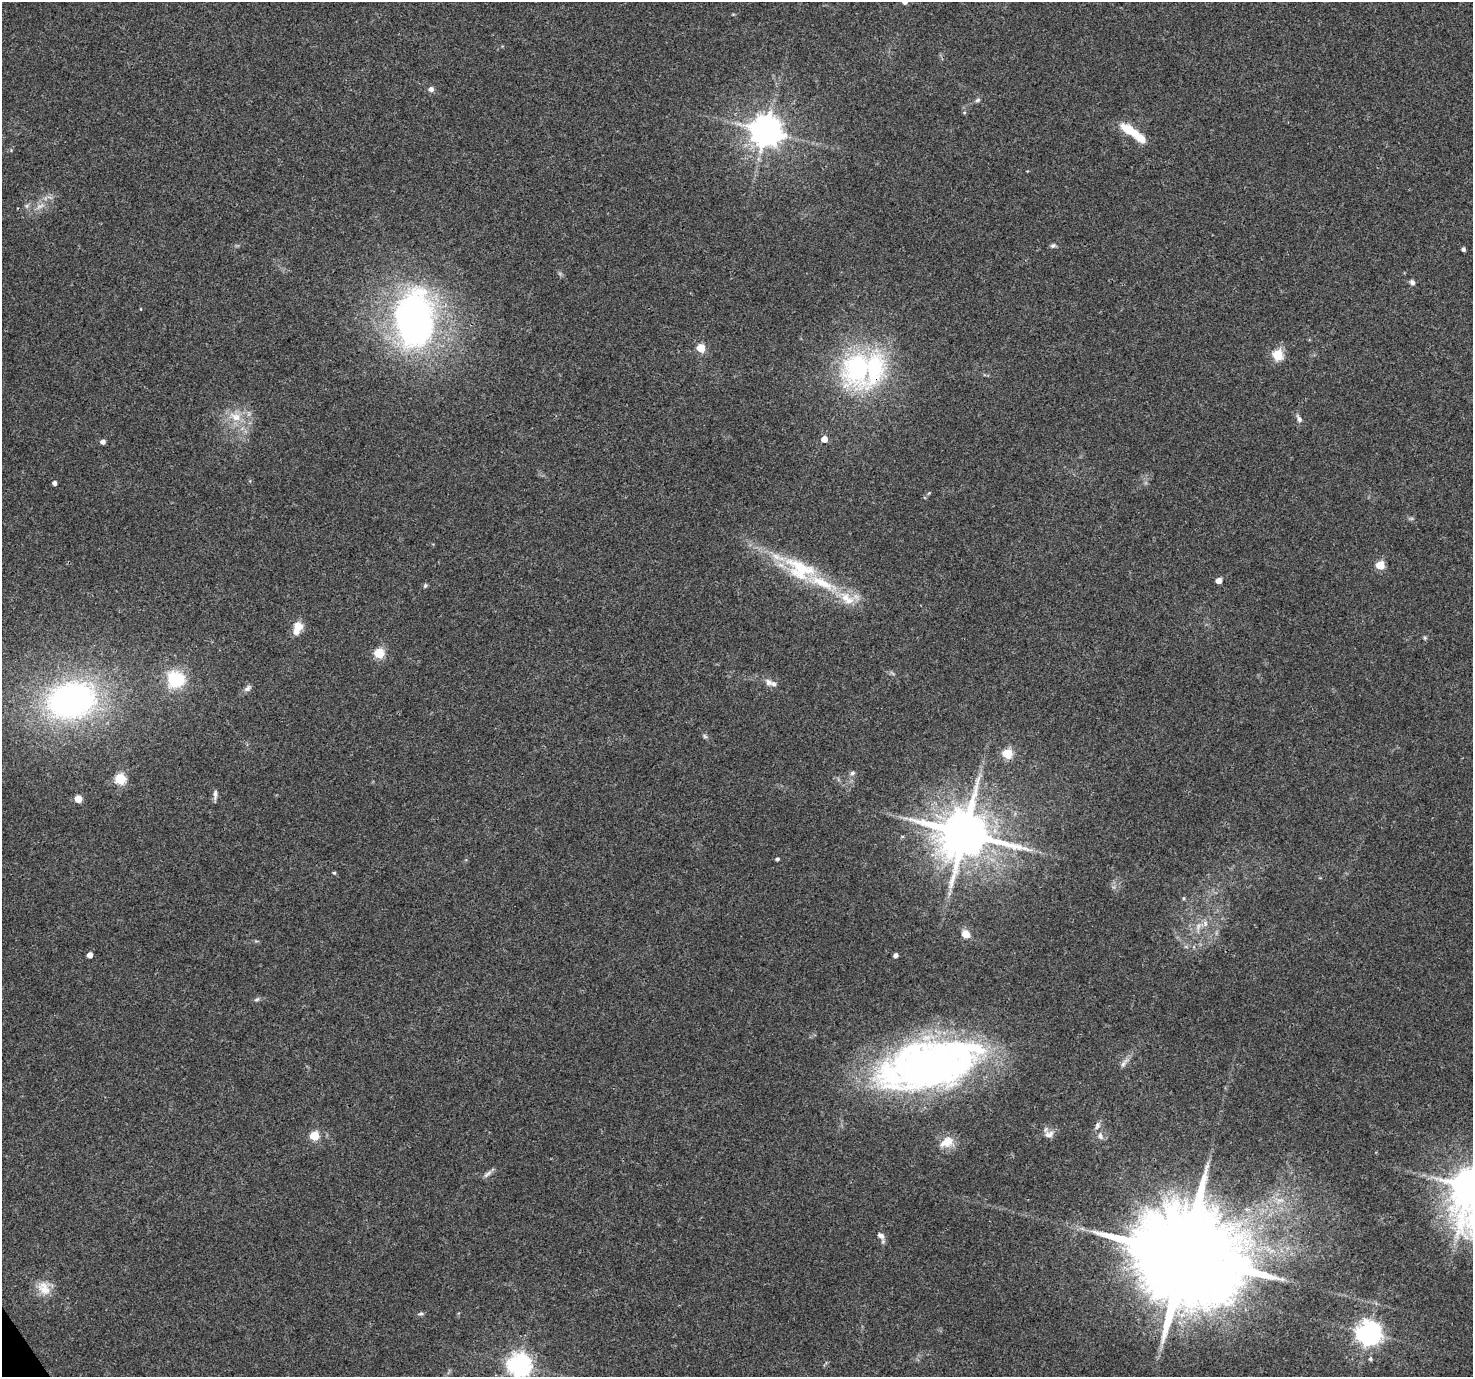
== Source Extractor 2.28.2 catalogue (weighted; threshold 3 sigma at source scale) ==
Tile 7 of 4 x 4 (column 3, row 2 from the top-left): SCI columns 2943-4413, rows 2869-4243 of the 5888 x 5798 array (HDU 1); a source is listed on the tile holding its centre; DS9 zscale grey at full resolution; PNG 1475 x 1379 px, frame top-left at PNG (2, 2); no overlay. Shown black and unused: <1% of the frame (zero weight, under 3 of 4 exposures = <1% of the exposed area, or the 3 px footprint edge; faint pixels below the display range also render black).
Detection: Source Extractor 2.28.2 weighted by HDU 2 'WHT'; one run over the whole footprint, this tile lists its part. Background 0.0498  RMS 0.0039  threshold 0.0175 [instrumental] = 3 sigma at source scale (4.5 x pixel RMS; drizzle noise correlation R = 1.50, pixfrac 1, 0.0396/0.0396 arcsec/px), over >= 5 px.
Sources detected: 74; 1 too faint to see at this stretch — not listed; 6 inside a brighter listed object's ellipse — not listed separately; the other 67 listed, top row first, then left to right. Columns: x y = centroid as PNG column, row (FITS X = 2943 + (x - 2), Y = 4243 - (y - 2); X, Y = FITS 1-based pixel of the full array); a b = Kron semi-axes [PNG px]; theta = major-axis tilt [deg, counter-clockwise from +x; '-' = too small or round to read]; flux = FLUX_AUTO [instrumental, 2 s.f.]
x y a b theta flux
431 89 6 5 - 1.6
978 100 8 5 27 0.83
964 113 5 3 - 0.42
1129 130 24 10 -34 10
766 131 9 9 - 780
27 206 7 5 60 0.91
40 206 15 6 27 2.8
1053 246 7 6 - 0.95
1463 249 4 4 - 1
1412 282 7 6 - 1.2
141 309 4 3 - 0.27
414 320 47 29 -87 190
701 348 5 5 - 14
1277 355 6 6 - 28
858 368 57 42 78 64
235 417 20 12 -19 7.5
1299 419 12 6 -64 1.5
824 439 5 5 - 3.7
103 442 4 4 - 1.8
54 483 4 4 - 1.3
929 493 5 4 - 0.41
1380 565 5 5 - 15
800 569 45 26 -26 27
1218 581 5 4 - 3.2
425 585 7 4 63 0.65
845 597 22 16 -30 8.9
297 628 16 10 72 5.2
1425 638 5 5 - 0.59
379 653 5 5 - 25
176 679 17 16 - 20
768 682 11 8 -42 2.1
247 688 11 6 34 1.5
71 700 46 33 12 130
705 736 7 5 -46 0.77
1007 753 5 5 - 26
852 773 7 5 31 0.95
120 779 6 5 - 31
215 795 13 5 85 1.5
78 799 5 5 - 7.7
906 818 8 4 0 1
964 833 15 13 9 2400
777 859 4 4 - 0.75
334 873 5 4 - 0.54
1183 898 5 4 - 0.52
1205 923 9 7 -76 1.8
966 934 8 7 - 4.8
1186 947 6 4 -19 0.62
90 955 4 4 - 2.9
896 955 4 4 - 1.5
257 999 8 5 19 0.85
1123 1064 13 6 59 1.8
929 1065 111 48 14 210
1097 1125 10 7 74 1.6
1049 1134 13 9 14 2.6
314 1135 5 5 - 16
1100 1136 10 8 -76 1.8
947 1142 19 14 25 6.1
487 1174 15 5 37 1.5
1470 1187 20 12 -86 1200
1280 1200 12 5 8 2.3
881 1236 10 7 -41 2
1185 1255 31 24 19 11000
44 1288 21 16 -54 6.3
421 1314 7 5 18 0.78
1369 1333 8 8 - 360
1370 1359 5 5 - 0.77
519 1364 8 8 - 320
Overlapping masked pixels (flux is a lower limit): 1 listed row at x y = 1185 1255
Isophote crosses this tile's border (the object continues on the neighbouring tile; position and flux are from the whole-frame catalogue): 2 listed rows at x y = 1470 1187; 519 1364